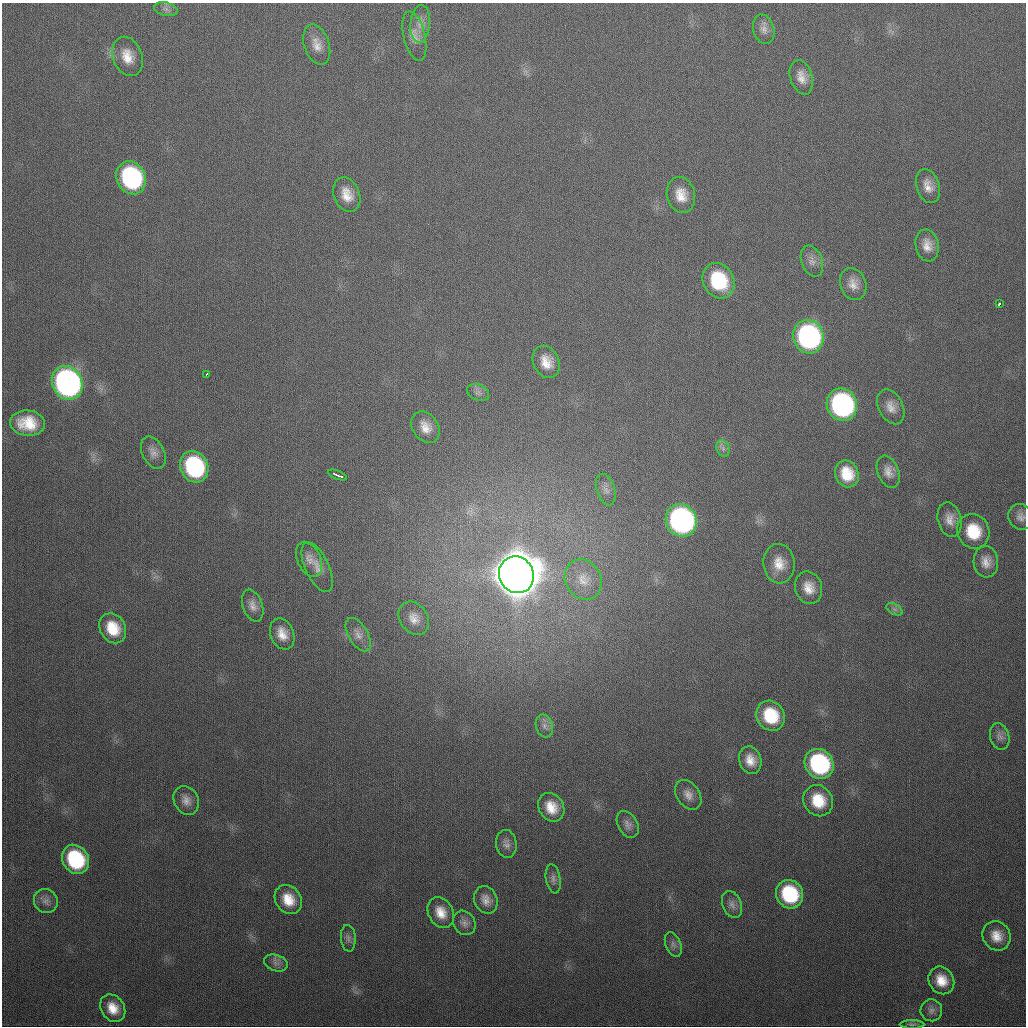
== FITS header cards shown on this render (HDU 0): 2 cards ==
NAXIS1  =                 1024
NAXIS2  =                 1024

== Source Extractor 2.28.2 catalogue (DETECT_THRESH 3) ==
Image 1024 x 1024 px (HDU 0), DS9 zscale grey, 1 PNG px = 1 image px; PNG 1028 x 1028 px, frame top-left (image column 1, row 1024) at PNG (2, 3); each listed source drawn as its Kron ellipse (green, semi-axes under 4 px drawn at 4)
Background 343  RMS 13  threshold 40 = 3 sigma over >= 5 px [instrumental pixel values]
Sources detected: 77; all 77 listed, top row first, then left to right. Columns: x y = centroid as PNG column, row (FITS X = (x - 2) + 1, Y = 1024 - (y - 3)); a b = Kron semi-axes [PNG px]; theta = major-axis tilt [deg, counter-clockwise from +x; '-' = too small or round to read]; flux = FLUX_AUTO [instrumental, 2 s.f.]
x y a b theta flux
166 9 12 6 -13 4.4e+03
420 24 19 10 85 9.7e+03
764 29 15 10 -74 6.5e+03
414 36 25 11 -77 1.0e+04
317 45 21 12 -72 1.1e+04
127 56 20 14 -69 1.7e+04
801 77 18 11 -73 1.0e+04
131 178 17 14 -64 1.4e+05
928 186 17 11 -72 1.1e+04
347 195 18 12 -68 1.5e+04
681 195 18 14 -77 1.6e+04
927 245 16 11 -80 1.1e+04
812 261 16 10 -69 6.9e+03
718 281 18 15 -62 6.2e+04
853 284 16 13 -71 1.0e+04
999 304 3 2 - 1.1e+04
808 337 17 15 -73 2.3e+05
546 362 16 13 -64 1.5e+04
206 374 3 3 - 2.6e+03
67 383 17 14 -63 4.2e+05
478 392 11 7 -23 4.3e+03
842 405 16 15 - 2.3e+05
891 407 18 12 -63 1.0e+04
27 423 17 12 -6 2.6e+04
426 427 17 12 -56 1.3e+04
723 448 8 6 -70 3.4e+03
153 452 17 11 -64 7.6e+03
194 467 16 13 -63 1.2e+05
888 472 17 10 -69 8.4e+03
847 474 14 11 -66 2.3e+04
337 475 10 3 -22 6.1e+03
606 490 16 9 -73 6.3e+03
1020 517 13 11 -61 6.5e+03
950 519 17 12 -77 1.0e+04
681 520 17 15 -63 3.1e+05
973 531 17 16 - 3.4e+04
309 559 18 11 -65 8.4e+03
986 562 16 12 -86 1.0e+04
779 564 20 15 -84 1.7e+04
317 567 27 12 -65 1.2e+04
516 575 18 17 - 6.5e+06
583 579 21 17 -59 1.7e+04
809 588 16 13 -75 1.4e+04
253 606 16 10 -70 7.5e+03
894 609 9 5 -31 2.5e+03
414 618 18 14 -55 1.1e+04
113 628 16 12 -58 2.6e+04
282 634 16 11 -68 1.3e+04
358 635 18 9 -59 7.7e+03
771 716 15 13 -57 4.1e+04
544 726 11 8 -73 5.1e+03
1000 736 14 9 -73 5.3e+03
750 760 14 11 -72 1.3e+04
819 764 15 14 - 1.3e+05
688 795 16 11 -54 8.6e+03
186 800 15 12 -62 8.2e+03
818 801 16 14 -57 2.9e+04
551 807 15 12 -57 1.7e+04
628 824 14 9 -61 5.5e+03
506 844 14 10 -81 5.6e+03
75 859 15 13 -56 8.6e+04
553 879 15 7 -80 4.5e+03
790 894 15 13 -55 7.0e+04
288 899 15 12 -56 1.9e+04
486 900 14 11 -66 8.4e+03
46 901 12 11 - 6.5e+03
732 904 14 9 -68 5.8e+03
441 912 16 12 -62 1.5e+04
464 923 13 10 -59 5.6e+03
996 936 15 13 -58 1.4e+04
348 938 13 7 -85 4.0e+03
673 944 13 7 -68 4.3e+03
276 963 12 8 -17 4.8e+03
941 980 14 12 -59 1.8e+04
113 1008 14 11 -55 1.6e+04
931 1010 11 11 - 5.1e+03
912 1024 12 3 0 2.2e+03